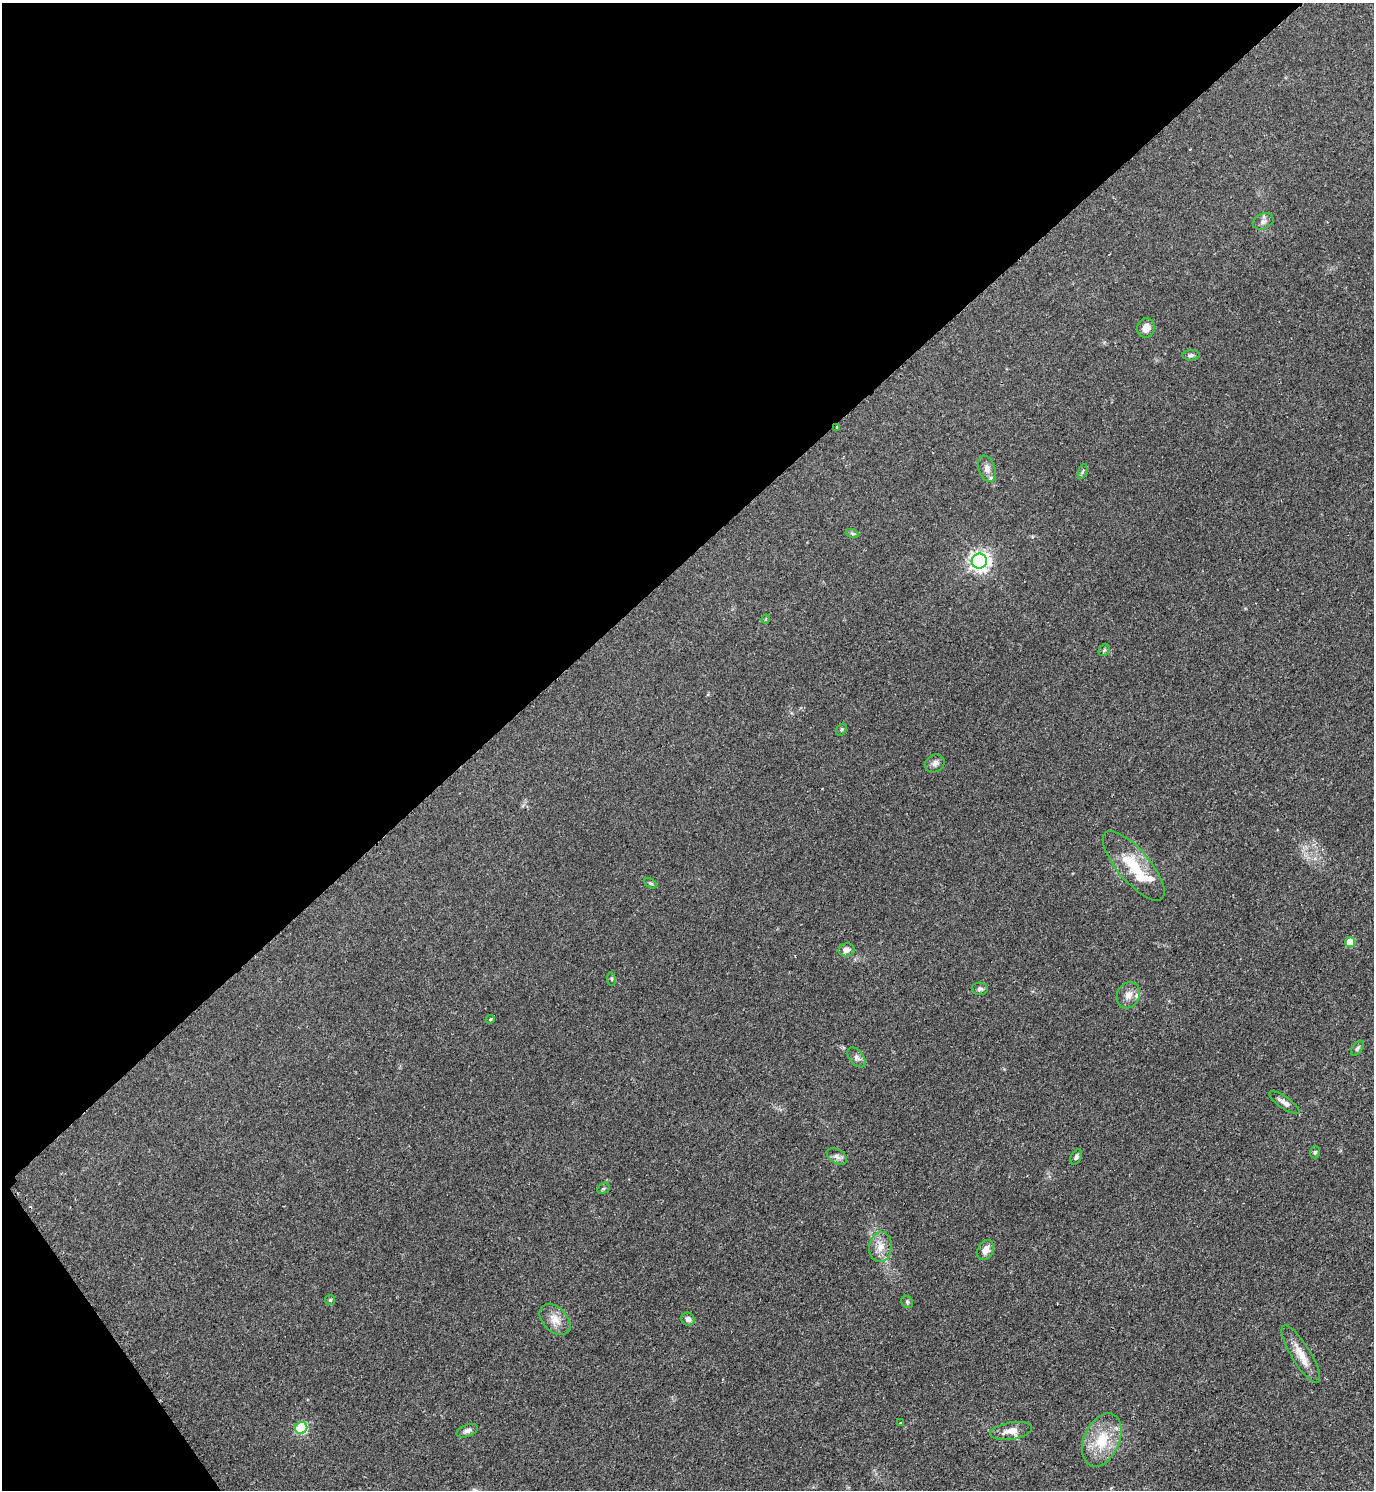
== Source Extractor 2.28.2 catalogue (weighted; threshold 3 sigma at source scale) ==
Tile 5 of 4 x 4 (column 1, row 2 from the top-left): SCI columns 314-1685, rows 2983-4470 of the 5971 x 5974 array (HDU 1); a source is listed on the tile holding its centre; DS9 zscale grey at full resolution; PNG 1376 x 1492 px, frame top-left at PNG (2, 3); each listed source drawn as its Kron ellipse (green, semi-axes under 4 px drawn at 4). Shown black and unused: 39% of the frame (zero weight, under 2 of 3 exposures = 1% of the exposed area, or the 3 px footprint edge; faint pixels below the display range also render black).
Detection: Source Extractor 2.28.2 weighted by HDU 2 'WHT'; one run over the whole footprint, this tile lists its part. Background 0.0798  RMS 0.0076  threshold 0.034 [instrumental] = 3 sigma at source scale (4.5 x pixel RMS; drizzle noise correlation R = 1.50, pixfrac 1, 0.05/0.05 arcsec/px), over >= 5 px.
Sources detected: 43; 2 cosmic-ray / hot-pixel residue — neither listed nor drawn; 2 inside a brighter listed object's ellipse — not listed separately; the other 39 listed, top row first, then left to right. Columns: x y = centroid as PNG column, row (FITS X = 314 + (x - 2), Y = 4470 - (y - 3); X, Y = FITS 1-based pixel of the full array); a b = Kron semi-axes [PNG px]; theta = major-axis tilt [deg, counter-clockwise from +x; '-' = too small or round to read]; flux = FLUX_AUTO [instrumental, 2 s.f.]
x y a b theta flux
1263 221 11 7 20 3
1146 328 10 8 73 6.1
1191 355 8 5 2 1.9
837 427 3 3 - 0.84
987 469 14 8 -70 4.7
1082 472 8 3 71 1.1
852 533 6 4 -19 1.2
979 561 7 7 - 370
766 619 5 3 - 0.74
1104 650 6 5 - 1.2
841 729 6 4 56 1.1
935 763 10 8 30 3.3
1134 866 43 16 -50 27
650 883 7 4 -30 1.1
1350 942 5 5 - 14
846 950 8 6 9 4.3
611 979 7 3 -81 0.89
980 989 8 6 -3 1.9
1128 995 14 11 62 6.6
490 1019 4 3 - 0.88
1357 1048 8 5 53 1.5
856 1057 11 7 -52 2.8
1284 1103 18 6 -34 4.1
1315 1152 6 5 - 1.3
837 1156 11 7 -33 3
1076 1157 8 5 60 1.9
603 1188 6 4 32 1.2
880 1247 15 11 85 8.5
986 1250 11 7 62 5.9
330 1300 5 5 - 0.94
907 1302 6 5 - 1.3
688 1319 7 6 - 2.8
555 1320 18 12 -44 8.5
1301 1354 33 9 -58 12
901 1423 3 3 - 1
301 1428 6 6 - 61
467 1431 11 6 20 2.9
1011 1431 21 8 9 8.3
1102 1440 28 17 67 25
Overlapping masked pixels (flux is a lower limit): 1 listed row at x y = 837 427